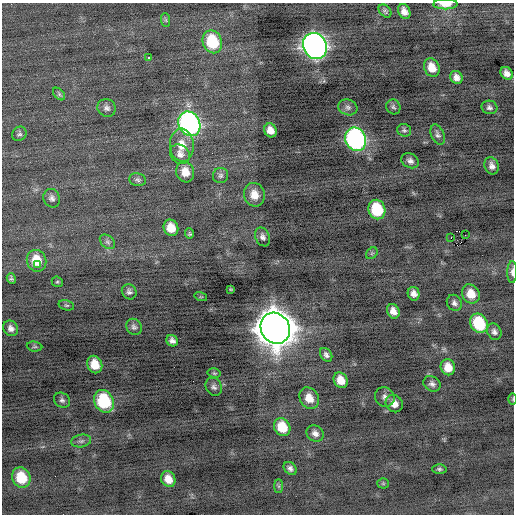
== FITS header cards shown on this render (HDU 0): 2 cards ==
NAXIS1  =                  512 / Axis length
NAXIS2  =                  512 / Axis length

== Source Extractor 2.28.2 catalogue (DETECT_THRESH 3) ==
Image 512 x 512 px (HDU 0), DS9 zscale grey, 1 PNG px = 1 image px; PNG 516 x 516 px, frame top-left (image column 1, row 512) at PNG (2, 3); each listed source drawn as its Kron ellipse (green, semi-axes under 4 px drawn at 4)
Background -0.349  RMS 0.78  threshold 2.35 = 3 sigma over >= 5 px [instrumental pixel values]
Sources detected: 80; all 80 listed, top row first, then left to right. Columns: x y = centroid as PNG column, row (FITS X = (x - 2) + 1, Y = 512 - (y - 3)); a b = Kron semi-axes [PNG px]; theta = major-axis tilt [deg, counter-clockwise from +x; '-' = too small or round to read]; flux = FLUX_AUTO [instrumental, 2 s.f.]
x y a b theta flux
445 4 12 5 0 510
385 11 7 5 -46 120
404 11 8 6 -64 340
166 20 7 4 -89 90
212 42 12 9 -68 2500
315 46 13 11 -61 34000
149 57 3 2 - 240
432 68 9 7 -64 700
507 73 7 5 -49 290
456 77 7 6 - 280
59 94 7 4 -46 100
348 107 10 8 -18 200
393 107 7 7 - 120
489 107 8 6 -13 170
107 108 9 8 - 210
189 124 12 10 -65 16000
270 130 7 6 - 420
404 130 7 6 - 120
19 134 8 6 43 130
438 135 10 6 -68 180
356 139 12 10 -66 15000
182 145 16 12 -87 810
180 154 11 9 -41 310
410 161 9 7 -27 210
492 166 9 7 -69 270
185 172 10 9 - 620
221 175 7 7 - 150
138 180 8 6 -12 140
254 195 12 10 -76 640
52 198 9 8 - 210
377 210 10 8 -71 2400
171 228 8 7 - 760
189 233 5 4 - 98
465 235 2 2 - 1300
262 237 10 7 -66 210
451 237 2 2 - 110
107 242 9 6 -41 150
372 253 6 5 - 84
36 261 11 9 -74 1100
38 265 3 2 - 190
512 272 11 5 89 210
11 278 5 4 - 100
57 282 6 5 - 83
231 289 4 2 - 59
129 292 8 7 - 170
414 294 7 6 - 290
471 294 10 8 -59 820
201 297 6 4 -17 61
454 303 8 7 - 190
66 305 8 5 -17 96
393 311 7 6 - 380
479 323 10 8 -59 2800
134 327 8 7 - 170
11 328 8 7 - 260
275 328 16 14 -58 130000
494 332 8 7 - 190
172 341 6 5 - 220
34 346 8 5 -6 94
326 355 7 5 -54 180
95 364 9 7 -67 880
448 367 8 7 - 650
214 373 6 5 - 85
341 380 8 6 -60 640
432 384 9 7 -31 200
214 387 9 8 - 190
385 397 10 9 - 250
309 398 11 9 -58 690
513 399 5 3 - 46
62 400 9 7 -39 170
104 401 12 9 -61 3400
394 404 9 8 - 410
282 427 9 8 - 1200
315 433 9 7 -36 280
81 441 10 6 10 180
290 468 7 5 -45 180
439 469 7 5 2 110
21 478 10 9 - 1600
168 479 8 7 - 550
383 483 5 5 - 66
279 486 7 4 -90 87
At the frame edge (FLAGS 8, measured only in part): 3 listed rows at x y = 445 4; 512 272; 513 399